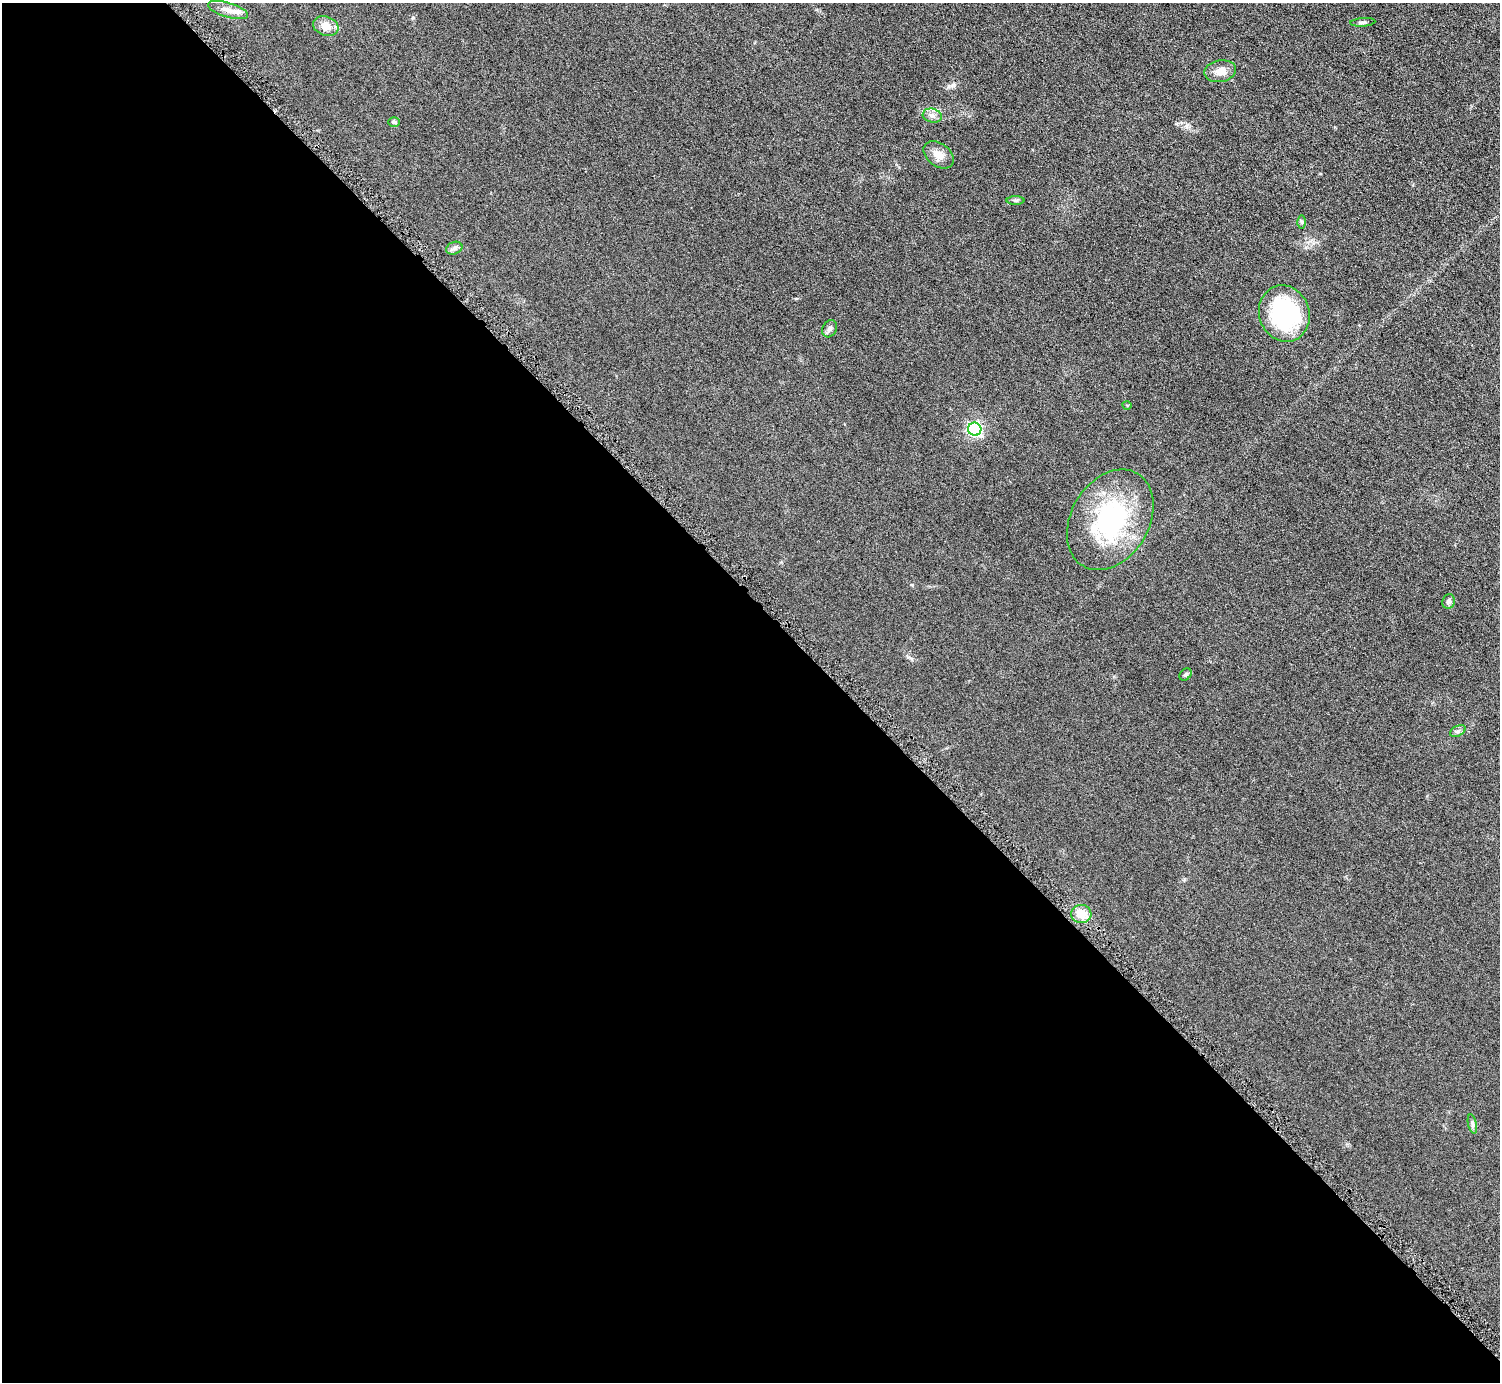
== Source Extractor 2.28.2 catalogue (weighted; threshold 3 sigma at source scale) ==
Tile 9 of 4 x 4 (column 1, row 3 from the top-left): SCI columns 13-1510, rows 1557-2936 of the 6016 x 6014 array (HDU 1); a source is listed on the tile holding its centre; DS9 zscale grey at full resolution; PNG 1502 x 1384 px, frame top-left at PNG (2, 3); each listed source drawn as its Kron ellipse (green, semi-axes under 4 px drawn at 4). Shown black and unused: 56% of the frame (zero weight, under 4 of 8 exposures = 1% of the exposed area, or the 3 px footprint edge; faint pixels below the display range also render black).
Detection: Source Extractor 2.28.2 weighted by HDU 2 'WHT'; one run over the whole footprint, this tile lists its part. Background 0.0609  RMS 0.0081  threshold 0.0331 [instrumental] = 3 sigma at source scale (4.09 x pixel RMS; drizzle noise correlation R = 1.36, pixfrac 0.8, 0.05/0.05 arcsec/px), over >= 5 px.
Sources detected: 21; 1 inside a brighter listed object's ellipse — not listed separately; the other 20 listed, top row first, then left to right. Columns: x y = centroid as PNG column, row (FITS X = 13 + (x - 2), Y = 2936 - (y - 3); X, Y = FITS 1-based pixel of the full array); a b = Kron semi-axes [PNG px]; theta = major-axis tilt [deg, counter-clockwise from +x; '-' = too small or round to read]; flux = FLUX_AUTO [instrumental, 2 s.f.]
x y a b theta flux
228 10 21 7 -16 5.7
1363 22 12 4 4 1.8
326 26 13 9 -19 7.8
1220 71 16 11 10 7.1
932 116 9 7 -15 3.4
394 122 6 5 - 1
939 155 17 11 -38 7.1
1016 200 9 4 0 1.4
1301 222 6 4 -89 1.2
454 248 8 6 22 2.1
1284 313 29 25 -71 77
830 329 9 7 61 2.5
1127 405 4 3 - 0.54
975 429 6 6 - 140
1110 520 54 39 59 98
1449 601 7 6 - 1.8
1186 674 7 5 45 1.4
1458 731 8 5 24 1.7
1081 914 10 9 - 11
1472 1124 10 4 -77 1.6
Unlisted compact peaks at least as high as the median listed source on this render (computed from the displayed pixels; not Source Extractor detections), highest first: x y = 413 18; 1187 126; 949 86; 912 585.